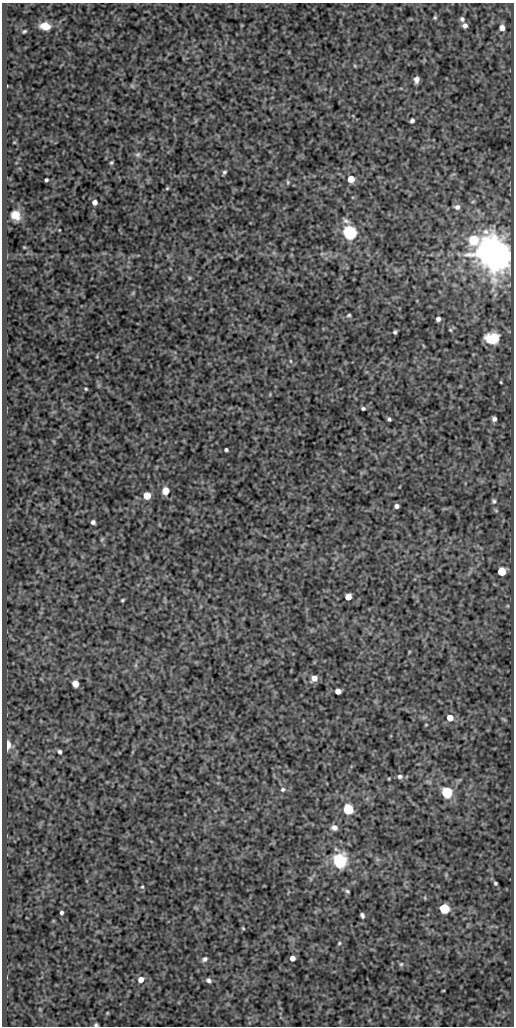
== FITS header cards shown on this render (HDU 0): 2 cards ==
NAXIS1  =                  512
NAXIS2  =                 1024

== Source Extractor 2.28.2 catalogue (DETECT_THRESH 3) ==
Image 512 x 1024 px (HDU 0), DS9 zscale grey, 1 PNG px = 1 image px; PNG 516 x 1028 px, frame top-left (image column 1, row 1024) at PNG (2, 3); no overlay
Background 80.9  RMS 0.5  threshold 1.5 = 3 sigma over >= 5 px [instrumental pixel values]
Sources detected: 82; all 82 listed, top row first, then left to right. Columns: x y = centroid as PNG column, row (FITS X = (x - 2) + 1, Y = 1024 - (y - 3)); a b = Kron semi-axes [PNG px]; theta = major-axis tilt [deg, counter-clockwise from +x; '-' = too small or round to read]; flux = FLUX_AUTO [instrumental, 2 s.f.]
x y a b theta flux
435 17 5 5 - 47
462 19 6 6 - 90
45 26 9 6 -8 530
465 26 6 5 - 130
502 28 5 5 - 220
24 31 4 2 - 43
355 66 5 3 - 34
416 80 6 4 84 150
132 86 7 4 -19 54
412 120 4 4 - 77
14 142 5 3 - 25
138 154 8 7 - 87
111 162 4 4 - 46
224 172 6 4 44 62
351 179 5 5 - 530
46 180 4 3 - 57
288 182 6 4 -83 47
167 188 5 4 - 37
473 201 6 3 19 34
95 202 4 4 - 170
457 207 7 6 - 110
15 215 8 7 - 620
346 221 11 6 -24 110
349 232 6 6 - 12000
486 232 8 7 - 150
473 240 7 6 - 2200
24 247 5 3 - 30
494 254 9 8 - 120000
189 278 6 4 90 44
133 293 6 4 47 43
349 315 5 4 - 49
438 319 4 4 - 110
450 330 5 4 - 36
395 332 4 3 - 64
493 338 11 8 10 1100
291 361 5 3 - 34
501 382 4 3 - 28
86 389 3 3 - 34
363 408 4 3 - 60
389 419 4 3 - 55
494 419 4 4 - 94
226 450 4 3 - 59
165 491 5 5 - 800
147 496 5 5 - 820
494 501 6 5 - 68
396 506 4 4 - 110
93 522 4 4 - 97
102 539 6 4 45 42
502 571 5 5 - 1300
348 597 5 5 - 440
122 600 4 2 - 39
409 652 6 3 72 29
314 678 6 5 - 310
75 684 5 5 - 480
338 691 5 5 - 260
450 718 6 5 - 430
426 725 4 3 - 27
7 745 5 3 - 1600
59 752 5 4 - 83
400 776 7 6 - 96
283 789 6 5 - 70
447 792 6 5 - 5300
348 809 5 5 - 4200
334 827 7 6 - 160
339 861 6 6 - 13000
495 883 4 3 - 48
142 887 5 4 - 37
347 891 6 4 -32 53
425 898 5 3 - 32
444 908 5 5 - 3500
61 912 4 3 - 65
362 915 5 4 - 80
243 928 4 3 - 35
339 943 5 4 - 41
292 958 4 4 - 230
204 959 8 5 34 89
401 964 6 5 - 61
141 979 6 6 - 250
208 980 6 5 - 98
443 991 3 2 - 26
107 1013 5 3 - 30
96 1025 4 3 - 54
At the frame edge (FLAGS 8, measured only in part): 1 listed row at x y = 96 1025